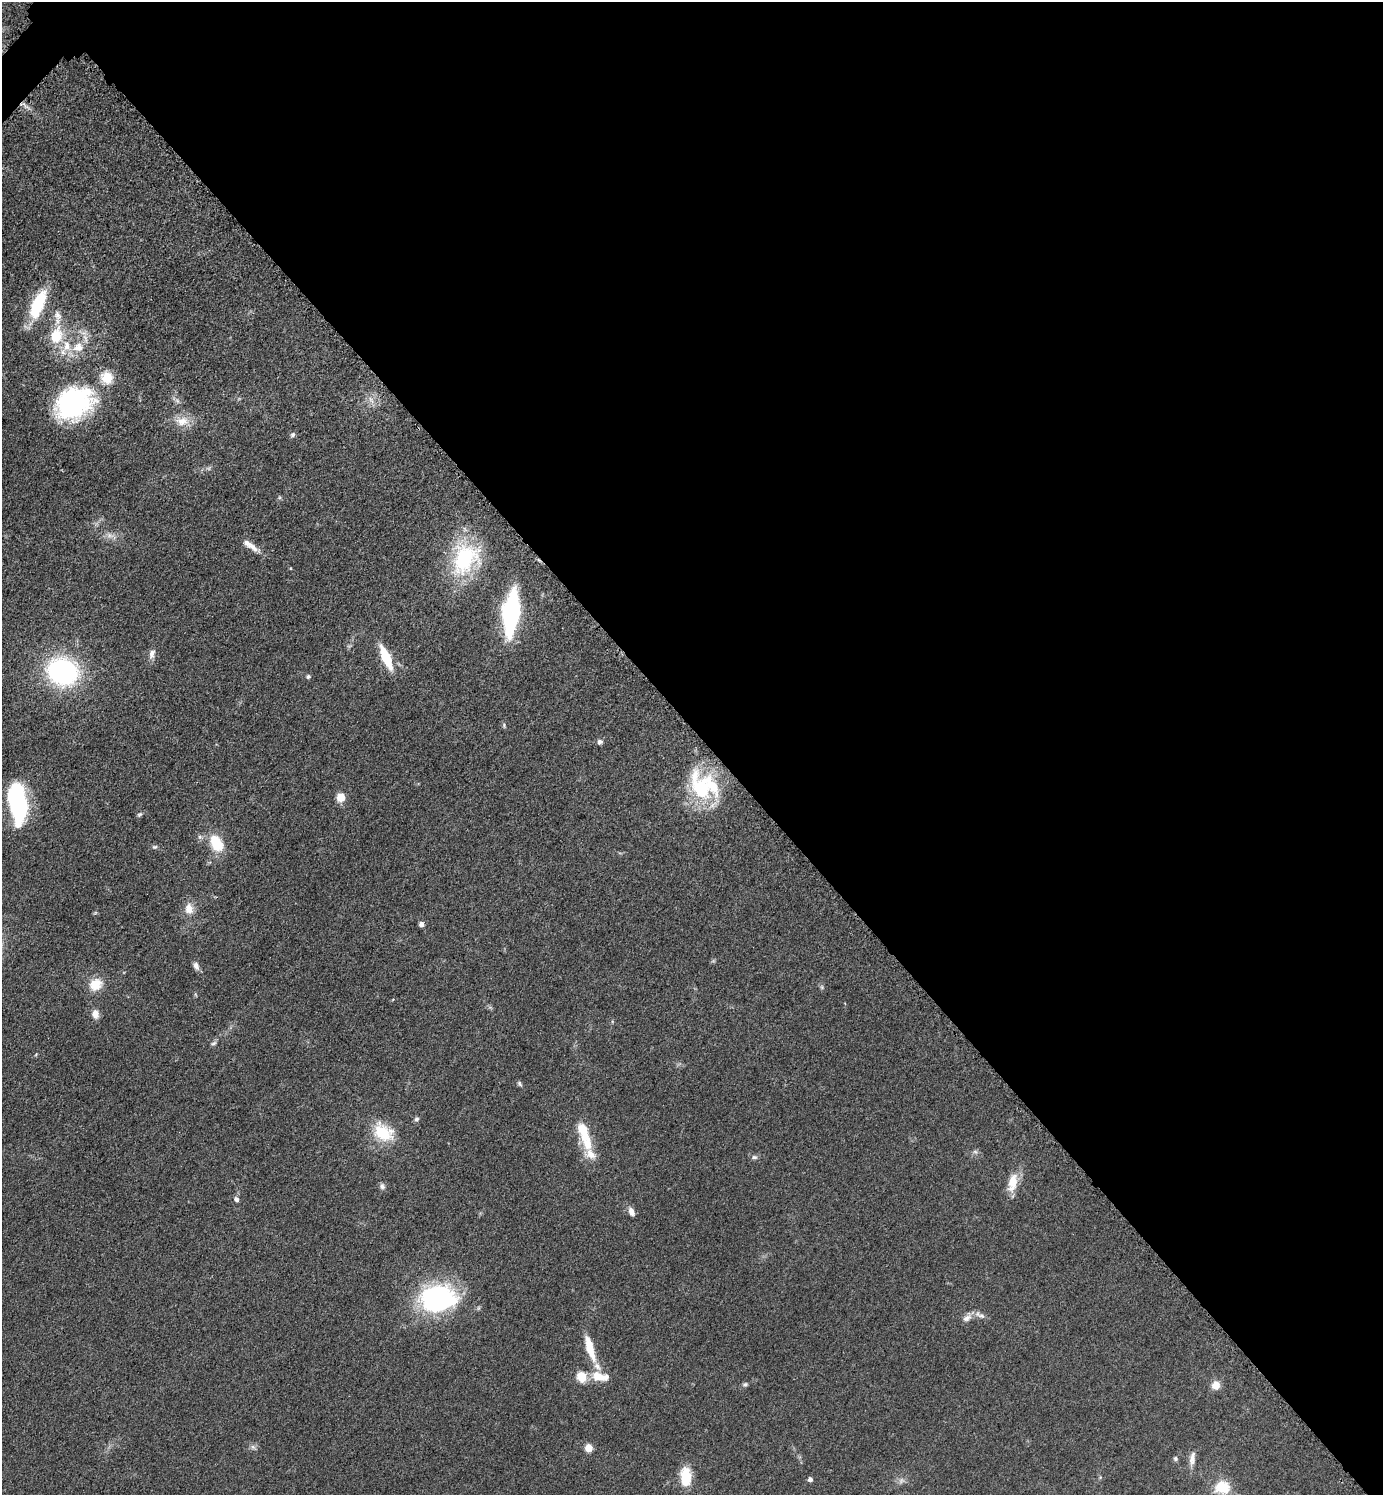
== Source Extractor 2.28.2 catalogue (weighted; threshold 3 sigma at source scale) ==
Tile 8 of 4 x 4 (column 4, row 2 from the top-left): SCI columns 4355-5735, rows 3006-4498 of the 6049 x 6048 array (HDU 1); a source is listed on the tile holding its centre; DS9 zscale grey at full resolution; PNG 1385 x 1497 px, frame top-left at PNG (2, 2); no overlay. Shown black and unused: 49% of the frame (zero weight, under 3 of 5 exposures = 4% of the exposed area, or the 3 px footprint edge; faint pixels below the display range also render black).
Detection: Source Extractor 2.28.2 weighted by HDU 2 'WHT'; one run over the whole footprint, this tile lists its part. Background 0.05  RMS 0.0054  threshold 0.0244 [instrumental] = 3 sigma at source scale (4.5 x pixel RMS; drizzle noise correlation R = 1.50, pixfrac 1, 0.05/0.05 arcsec/px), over >= 5 px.
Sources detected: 69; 1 too faint to see at this stretch — not listed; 8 inside a brighter listed object's ellipse — not listed separately; the other 60 listed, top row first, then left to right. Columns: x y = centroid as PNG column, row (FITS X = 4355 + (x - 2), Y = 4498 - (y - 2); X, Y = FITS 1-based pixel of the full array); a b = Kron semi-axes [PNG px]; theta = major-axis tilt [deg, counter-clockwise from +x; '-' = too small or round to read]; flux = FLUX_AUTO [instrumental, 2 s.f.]
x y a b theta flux
38 304 34 13 67 28
56 336 21 14 75 17
78 347 18 15 33 11
107 378 13 12 - 11
371 400 11 4 -58 2
177 401 8 5 -45 1.4
74 403 41 30 29 78
182 421 20 13 -1 7.9
293 435 7 6 - 1.3
110 535 11 7 -10 2.8
254 548 19 8 -41 4.2
465 558 43 31 60 46
290 568 4 3 - 0.45
511 613 31 12 83 110
152 654 13 7 76 2.9
386 657 24 8 -66 19
63 672 25 22 -21 97
308 676 6 6 - 0.98
504 725 7 5 -73 0.84
600 742 6 6 - 1.7
701 788 46 28 -62 43
341 797 9 8 - 6.7
17 802 39 17 -80 68
139 814 7 5 32 0.97
200 837 6 4 -18 0.97
217 843 20 13 -60 16
155 847 7 5 3 1
189 908 13 10 -81 6
422 924 5 5 - 2.7
196 966 11 7 -70 2.2
96 984 16 14 37 9.1
822 987 7 4 -89 0.88
95 1014 9 7 -76 4.3
214 1043 8 5 29 1.1
36 1054 5 3 - 0.51
519 1083 8 5 -60 1
416 1119 7 6 - 1.2
584 1131 29 15 -68 12
383 1132 28 20 -34 19
975 1152 7 5 -29 1.2
754 1157 8 5 -13 1.3
1012 1183 27 11 78 9.5
382 1186 8 7 - 1.6
236 1199 7 6 - 1.7
631 1211 10 6 -69 3.3
438 1298 40 29 3 79
981 1316 11 7 -21 2.4
967 1318 14 8 48 3.3
590 1348 34 9 -73 12
581 1377 13 12 - 7.8
606 1377 9 6 78 2.4
745 1384 7 5 -7 1
1216 1385 10 9 - 5
253 1447 7 6 - 1.5
588 1448 9 8 - 4.5
1175 1459 6 6 - 1.1
1192 1459 18 8 83 3.8
686 1477 23 13 -89 13
810 1479 4 4 - 2
1222 1487 15 12 3 16
Isophote crosses this tile's border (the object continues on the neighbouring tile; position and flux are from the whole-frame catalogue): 1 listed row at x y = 1222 1487